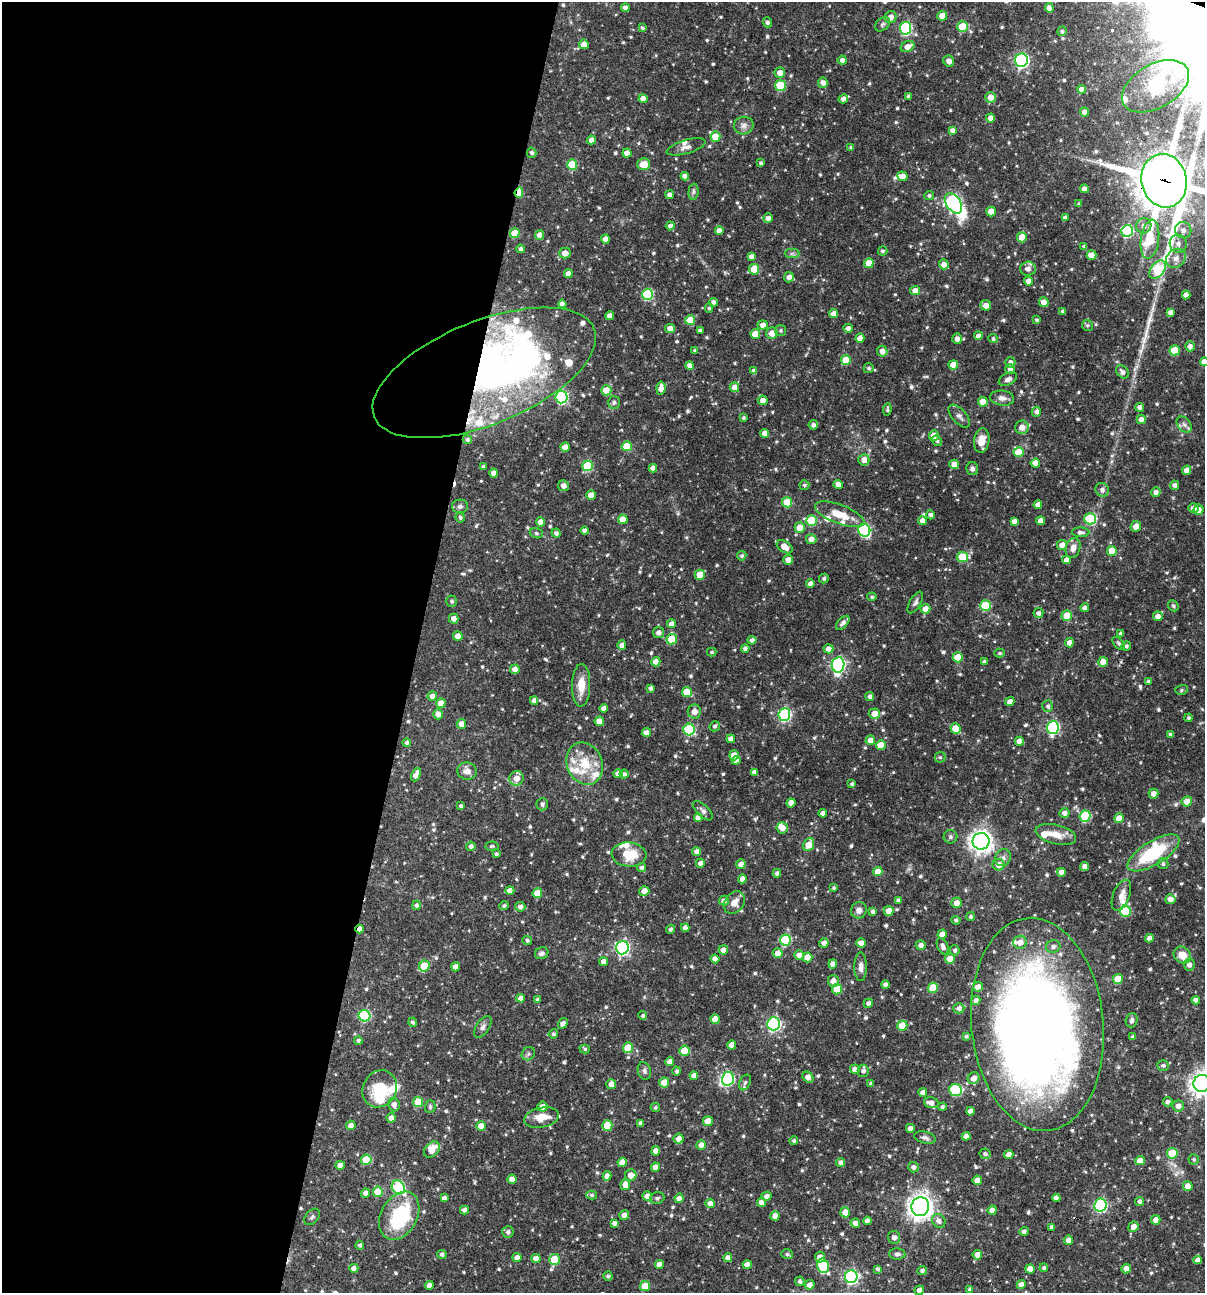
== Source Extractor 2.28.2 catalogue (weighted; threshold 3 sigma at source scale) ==
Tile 5 of 4 x 4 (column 1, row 2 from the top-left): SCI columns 251-1453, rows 2584-3874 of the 5187 x 5168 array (HDU 1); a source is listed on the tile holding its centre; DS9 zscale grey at full resolution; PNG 1207 x 1295 px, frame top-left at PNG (2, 2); each listed source drawn as its Kron ellipse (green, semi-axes under 4 px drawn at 4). Shown black and unused: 35% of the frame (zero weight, under 3 of 4 exposures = <1% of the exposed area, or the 3 px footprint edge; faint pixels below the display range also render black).
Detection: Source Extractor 2.28.2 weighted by HDU 2 'WHT'; one run over the whole footprint, this tile lists its part. Background 0.0728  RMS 0.0036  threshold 0.016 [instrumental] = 3 sigma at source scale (4.5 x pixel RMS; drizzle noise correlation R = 1.50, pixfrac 1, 0.05/0.05 arcsec/px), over >= 5 px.
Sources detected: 750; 1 too faint to see at this stretch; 6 inside a brighter object's white glare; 1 cosmic-ray / hot-pixel residue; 1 long thin detection or spike segment (spike, bleed or trail) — neither listed nor drawn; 28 inside a brighter listed object's ellipse — not listed separately; of the other 713, all 500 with FLUX_AUTO >= 0.604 (the completeness limit of this list) listed and drawn (213 fainter detections not listed), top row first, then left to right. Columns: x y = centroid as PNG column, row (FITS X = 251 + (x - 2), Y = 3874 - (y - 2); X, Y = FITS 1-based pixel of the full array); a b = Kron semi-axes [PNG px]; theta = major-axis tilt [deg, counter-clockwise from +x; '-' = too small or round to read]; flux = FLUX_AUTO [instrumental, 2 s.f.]
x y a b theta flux
625 8 4 4 - 1.5
1049 8 5 4 - 1.9
942 16 5 5 - 3.7
891 17 6 6 - 2.2
768 22 5 4 - 1
882 24 8 6 41 0.88
962 27 5 5 - 12
642 28 4 4 - 0.61
905 28 6 6 - 39
1062 31 5 5 - 0.85
584 44 5 5 - 2.4
907 46 7 5 26 2.8
842 60 4 4 - 1.5
1021 60 7 6 - 63
949 61 6 5 - 1.6
780 73 5 5 - 2.4
823 83 5 5 - 1.9
780 86 5 5 - 14
1155 86 36 22 30 85
1082 89 4 4 - 2.6
908 96 3 3 - 0.68
990 97 5 5 - 2.8
643 99 4 4 - 2.8
843 99 5 4 - 1.6
1085 112 4 4 - 2.3
990 118 4 4 - 2.4
744 125 10 9 - 1.7
952 130 4 4 - 1.2
715 137 5 5 - 7.3
591 140 4 4 - 2.1
686 147 20 7 16 1.8
851 148 4 4 - 0.76
532 153 5 5 - 0.95
627 153 4 4 - 2.7
761 163 4 3 - 0.77
644 164 6 6 - 4.1
572 165 5 5 - 13
685 176 4 4 - 2.2
902 176 5 4 - 2.6
1164 181 27 22 -77 1500
1084 189 4 4 - 2.1
693 192 8 5 84 0.8
519 193 5 4 - 6.4
670 195 4 4 - 1.6
929 196 5 4 - 0.78
953 203 11 7 -55 88
1079 204 4 4 - 0.73
991 212 5 4 - 5.2
1065 217 4 4 - 0.88
768 218 5 4 - 1.8
670 226 4 4 - 1.3
1144 226 8 7 - 2
1183 230 8 8 - 2
719 231 4 4 - 2.3
1127 231 6 5 - 33
515 233 5 5 - 6.4
540 235 5 4 - 2.6
1022 237 5 5 - 6.8
605 239 4 4 - 2.5
1150 239 20 9 82 15
1178 244 9 8 - 2
1084 246 4 4 - 0.8
520 249 4 4 - 0.99
883 251 5 4 - 0.69
565 253 6 5 - 2.5
792 253 7 4 -1 0.8
1091 255 5 4 - 2.5
751 256 4 4 - 1.4
1176 258 10 9 - 2.5
869 263 5 5 - 5.1
944 264 5 4 - 2
754 269 5 5 - 9.4
1028 269 7 7 - 2
1158 270 10 6 54 23
568 274 4 4 - 2.7
789 277 5 4 - 2.1
1028 281 4 4 - 2.1
915 291 5 4 - 2.9
647 294 6 5 - 27
1186 295 4 4 - 2.2
714 302 4 4 - 1.8
1044 302 5 4 - 2.7
562 304 4 4 - 1.8
986 305 5 5 - 2.4
709 308 4 4 - 0.6
1063 311 4 4 - 0.95
1170 312 4 4 - 1.7
833 313 4 4 - 2.3
610 316 4 4 - 2
690 320 5 5 - 5.9
1037 320 4 4 - 0.62
763 325 5 4 - 2.3
1087 325 6 5 - 0.7
670 328 5 4 - 2.5
848 328 4 4 - 1.4
700 330 4 3 - 0.95
781 330 5 5 - 0.67
772 333 6 5 - 2.7
755 334 5 5 - 5.8
978 336 4 4 - 1.6
860 338 5 4 - 3.1
957 339 5 5 - 1.8
993 339 5 4 - 0.84
1190 346 5 4 - 1.4
1175 350 5 5 - 11
695 351 4 4 - 0.88
882 351 5 5 - 2.4
846 360 5 5 - 7.6
1010 362 5 5 - 1.3
1204 362 4 4 - 2.5
690 365 4 4 - 2.3
953 365 5 4 - 5.2
869 368 5 5 - 0.76
1010 369 5 4 - 1.5
754 371 4 4 - 1.8
1122 372 7 5 -49 1.4
484 373 118 51 22 220
1008 379 10 6 26 1.4
734 387 5 5 - 2.5
661 388 7 4 84 2.7
606 390 5 5 - 7.5
561 397 6 6 - 44
1002 398 12 7 -6 2
763 400 5 5 - 2.1
614 402 6 6 - 0.93
983 402 5 5 - 4.7
1140 407 4 4 - 1.4
887 409 6 4 83 0.68
1036 412 5 4 - 1.3
959 416 14 7 -48 1.6
744 418 4 4 - 0.71
1141 419 4 4 - 1.9
813 425 4 4 - 1.2
1184 425 9 6 -48 1.1
1022 427 6 6 - 2.7
765 433 4 4 - 2.1
934 436 5 5 - 3.3
467 440 4 4 - 0.74
982 440 12 7 82 4.4
937 441 6 4 -55 0.74
627 446 5 5 - 8.7
565 447 4 4 - 3.5
1018 452 5 5 - 7.5
864 460 5 5 - 2.7
1035 463 4 4 - 3
954 464 5 4 - 2.5
587 466 5 5 - 16
483 467 4 3 - 0.77
653 468 4 4 - 2.3
972 469 6 6 - 0.98
1187 470 5 4 - 2.6
494 473 4 4 - 2.4
838 484 5 4 - 2.3
804 485 5 5 - 0.65
1174 485 5 4 - 1.1
563 486 5 5 - 1.8
1102 490 7 6 - 1.4
1156 492 5 4 - 1.5
591 495 4 4 - 3.1
787 502 5 5 - 10
1038 505 4 4 - 2.2
460 506 8 7 - 1.1
1193 508 5 5 - 1.8
1199 510 5 5 - 2.4
840 514 26 9 -21 7.2
930 515 4 4 - 1.1
460 518 5 4 - 0.69
623 519 5 4 - 4.4
1090 519 6 5 - 24
811 520 5 5 - 14
922 521 4 4 - 2.1
1014 521 4 4 - 1.6
1041 521 4 4 - 2.6
541 522 4 4 - 2.9
1136 526 5 5 - 2.3
800 528 5 5 - 4.8
864 530 6 6 - 39
584 531 4 4 - 1.2
1081 532 8 5 -3 1.2
536 533 7 5 -16 0.63
556 533 4 4 - 1.2
811 539 5 5 - 2.3
1062 545 5 5 - 2.6
785 547 9 5 -33 3.7
1073 548 10 7 71 1.9
1112 551 5 5 - 6.3
742 556 5 4 - 0.73
963 557 5 5 - 15
788 560 5 5 - 2.3
1067 560 4 4 - 2.1
700 575 5 5 - 6.5
824 579 5 4 - 0.71
810 584 4 4 - 2
872 597 4 4 - 0.64
452 601 6 5 - 0.87
915 603 12 5 60 1.1
985 606 5 5 - 17
1173 606 6 5 - 0.62
1085 608 4 4 - 1.5
925 609 5 5 - 3.1
1038 613 5 5 - 1.1
1067 616 5 5 - 6.1
1158 616 5 5 - 1.9
454 619 5 5 - 2.2
843 623 8 4 47 1.5
672 624 4 4 - 2.2
658 632 5 5 - 1.6
1120 633 4 4 - 0.69
458 636 4 4 - 3.8
672 639 5 5 - 8.7
752 640 4 4 - 1.3
1069 643 4 4 - 2.3
1119 643 8 4 -46 0.72
622 645 5 4 - 2.3
1126 646 5 4 - 0.8
745 648 4 4 - 1.3
828 649 5 4 - 2
712 652 5 4 - 0.61
1000 653 5 4 - 0.7
958 657 5 5 - 9.7
656 662 5 4 - 3.7
984 662 4 3 - 1
1103 662 5 5 - 4
838 665 8 6 81 71
515 669 5 5 - 2.3
1149 681 4 4 - 0.86
581 685 21 9 89 5.1
650 688 4 3 - 1.1
1181 690 6 5 - 0.63
687 692 5 5 - 7.1
432 696 5 4 - 2
870 696 4 4 - 1.2
534 701 4 4 - 1.6
1010 702 4 4 - 2.3
441 703 5 4 - 4.2
1048 706 6 5 - 0.88
604 708 4 4 - 1.9
694 711 7 6 - 2.5
438 714 5 4 - 2.1
784 714 6 6 - 48
874 714 5 5 - 3.4
1189 718 4 4 - 0.76
599 721 5 5 - 4.5
461 724 5 4 - 2.5
715 726 5 5 - 0.82
1053 727 6 6 - 45
689 729 6 5 - 27
956 729 5 5 - 7.3
646 733 5 4 - 2.4
1171 735 4 4 - 1.1
731 739 4 4 - 1.9
870 740 5 4 - 2.3
1019 741 4 4 - 2.5
407 743 4 4 - 0.94
881 745 5 5 - 5.2
734 755 5 5 - 4.2
940 757 5 5 - 0.63
736 760 4 4 - 2
585 764 22 17 -67 10
467 771 10 8 -13 2.5
754 772 4 4 - 1.6
618 774 5 4 - 2.2
624 774 4 4 - 1.2
416 775 7 4 66 2.7
516 778 7 7 - 3.3
852 784 3 3 - 0.71
1153 794 5 5 - 2.2
1187 801 5 5 - 3.6
791 803 4 4 - 2.9
542 804 6 6 - 1.3
461 806 3 3 - 0.84
703 811 12 6 -45 1.3
823 813 4 4 - 2
1064 813 5 4 - 1.8
1085 816 5 5 - 20
698 817 4 4 - 2.3
1119 818 5 4 - 3.8
782 828 5 5 - 2.5
1056 834 20 9 -13 4.6
950 837 7 6 - 1
981 841 8 8 - 230
809 844 7 5 66 4.8
471 846 4 4 - 1.3
492 846 7 4 3 0.61
697 852 4 4 - 2
1153 853 30 11 32 22
496 854 3 3 - 0.67
629 854 17 12 -5 8.8
1003 858 9 7 58 1.3
700 863 4 4 - 1.6
741 864 5 4 - 2.5
1163 864 5 5 - 0.77
998 865 6 6 - 2.5
1085 867 4 4 - 2.1
641 868 4 4 - 0.97
878 872 4 4 - 3.8
1061 872 4 4 - 2.1
777 873 4 4 - 1
742 879 4 4 - 1.7
833 888 4 4 - 0.63
510 890 4 4 - 2.2
644 891 5 5 - 2.4
537 893 5 4 - 4.6
1121 895 16 8 69 2.8
1170 899 5 5 - 2.5
898 900 3 3 - 0.91
724 901 5 5 - 1.7
734 903 12 9 52 2.7
956 903 5 5 - 2.6
416 905 5 4 - 0.95
504 906 5 4 - 0.74
520 907 5 5 - 1.5
859 910 8 8 - 1.7
889 911 5 5 - 3
1125 911 5 5 - 14
873 912 4 4 - 0.92
971 917 4 4 - 0.68
956 920 4 4 - 0.81
685 928 4 4 - 1.7
360 929 4 3 - 2.1
671 929 5 3 - 0.82
942 934 5 4 - 2.6
1149 938 4 4 - 1.8
527 940 4 4 - 0.83
785 940 5 5 - 24
1020 942 7 6 - 2.9
824 943 5 4 - 1.8
861 943 5 4 - 2.5
921 945 5 5 - 1.6
943 946 9 5 -64 1.7
1053 946 7 6 - 1.2
622 948 6 6 - 73
723 950 4 4 - 2.2
955 950 5 4 - 0.81
542 953 7 6 - 1.1
778 953 5 5 - 3.3
799 955 5 4 - 2.1
1182 955 9 8 - 3.5
807 957 5 5 - 4.8
715 959 4 4 - 2.3
950 959 5 4 - 4.3
603 962 4 4 - 2.4
833 964 5 4 - 2.2
1189 965 6 5 - 1.7
424 966 6 5 - 8
456 967 4 4 - 2.8
861 967 14 6 -90 1.9
1118 979 5 5 - 7.9
833 981 6 5 - 2.3
885 984 4 4 - 1.5
978 987 5 4 - 2.7
933 988 5 5 - 10
837 989 5 5 - 8.9
521 998 4 4 - 2.4
538 999 4 3 - 0.77
976 1000 4 4 - 1.6
1196 1000 4 4 - 1.5
868 1003 5 4 - 1.3
959 1008 5 5 - 1.6
364 1016 6 5 - 28
643 1016 4 4 - 0.7
715 1019 5 4 - 4.7
1132 1020 7 6 - 1.2
413 1022 4 4 - 0.79
563 1023 6 4 57 1.5
773 1024 6 6 - 63
1037 1024 107 66 -84 420
902 1026 5 5 - 8.9
483 1027 12 6 56 1.3
553 1034 4 4 - 0.74
966 1036 3 3 - 0.73
1133 1037 4 4 - 0.99
358 1040 4 4 - 0.8
732 1045 4 4 - 3.1
628 1048 5 5 - 8.7
585 1049 5 4 - 0.67
684 1051 5 5 - 8.5
528 1054 7 6 - 0.86
669 1062 4 4 - 2.1
1163 1065 6 5 - 0.87
855 1069 5 4 - 1.8
644 1071 9 6 -73 0.95
677 1071 4 4 - 0.91
863 1071 6 5 - 1.3
694 1076 4 4 - 2.3
808 1077 6 4 -45 2.4
974 1078 6 5 - 2.4
728 1079 7 6 - 36
745 1082 8 5 63 0.95
664 1083 5 5 - 6.2
871 1083 4 4 - 0.61
1202 1083 8 8 - 250
611 1084 5 5 - 2.4
380 1089 19 16 62 13
956 1090 6 5 - 28
923 1093 4 4 - 2.2
418 1102 5 5 - 10
1168 1102 5 4 - 1.1
931 1103 7 5 -16 1.9
394 1105 7 5 -75 1.9
430 1106 6 5 - 0.63
1178 1106 5 5 - 1.9
542 1107 5 5 - 2.5
655 1107 5 4 - 0.71
942 1107 4 4 - 0.82
970 1111 4 4 - 1.9
391 1118 4 4 - 2.3
541 1118 18 10 12 5.7
708 1121 5 4 - 4.5
640 1123 4 3 - 1.1
351 1125 5 4 - 2.5
607 1125 5 5 - 8.4
481 1126 5 4 - 4.2
910 1128 4 4 - 1.9
966 1136 4 4 - 2
925 1138 11 5 -14 1.1
678 1139 5 5 - 2.5
794 1141 4 4 - 0.74
701 1145 5 4 - 2.3
432 1150 9 6 46 4.6
656 1151 4 4 - 2.3
1172 1153 5 5 - 8.1
985 1154 5 5 - 0.93
1009 1155 4 4 - 2.4
1194 1159 5 5 - 0.61
366 1160 5 5 - 11
1140 1161 5 4 - 3.1
622 1162 4 4 - 2.7
840 1162 4 4 - 1.4
340 1165 4 4 - 2.9
655 1167 4 4 - 2.6
913 1167 5 5 - 1.2
631 1175 6 5 - 2.5
607 1176 4 4 - 2.4
512 1179 4 4 - 2.5
977 1180 5 5 - 3.8
625 1185 5 4 - 2.8
1188 1186 5 4 - 2.4
398 1187 7 6 - 34
378 1192 5 5 - 8.3
366 1193 4 4 - 2.1
592 1195 5 4 - 0.64
647 1196 5 4 - 2.3
767 1196 5 4 - 1.7
444 1198 4 4 - 1.6
657 1198 7 5 18 0.74
679 1198 5 4 - 1.9
1056 1198 4 4 - 1.8
1139 1201 4 4 - 0.93
762 1202 4 4 - 2.7
710 1203 5 4 - 2.2
1100 1205 6 6 - 43
920 1207 9 9 - 260
464 1210 4 4 - 1.9
992 1210 5 4 - 1.7
845 1212 5 5 - 3.6
624 1215 5 4 - 2.2
399 1216 26 18 60 26
775 1216 5 4 - 2.7
312 1217 9 6 47 0.88
1156 1220 5 4 - 3.7
867 1221 4 4 - 1.6
939 1221 7 6 - 1.5
615 1223 4 4 - 1.2
855 1223 4 4 - 2.2
1052 1227 4 4 - 1.1
1133 1227 5 5 - 2.8
1024 1231 4 4 - 1.1
508 1232 6 5 - 1.2
894 1237 6 6 - 1.1
1068 1240 4 4 - 2.2
360 1245 4 4 - 0.83
442 1254 5 4 - 0.84
787 1254 6 5 - 0.69
897 1254 8 5 0 0.95
977 1255 5 5 - 2.7
820 1257 5 5 - 2.8
517 1258 4 4 - 2.1
728 1258 4 4 - 1.9
536 1259 4 4 - 2.8
554 1259 5 5 - 12
1198 1260 4 4 - 1.9
659 1264 4 4 - 2.5
747 1265 4 4 - 2.5
823 1266 7 5 -71 19
354 1268 4 4 - 2.2
1044 1268 4 4 - 0.74
1126 1268 5 4 - 2.1
878 1269 4 3 - 0.84
1030 1269 4 4 - 2.7
922 1270 5 4 - 1.1
608 1276 4 4 - 0.79
851 1277 6 6 - 61
800 1281 5 4 - 0.97
1021 1284 5 4 - 2.1
429 1285 4 4 - 1.6
810 1285 5 4 - 2
645 1286 5 5 - 6.9
970 1289 4 4 - 0.88
919 1290 5 4 - 2.2
Overlapping masked pixels (flux is a lower limit): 6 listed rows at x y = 1164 181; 519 193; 484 373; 672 639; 360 929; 1037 1024
Isophote crosses this tile's border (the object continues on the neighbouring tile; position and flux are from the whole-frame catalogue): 4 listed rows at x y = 1164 181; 1204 362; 1202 1083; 919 1290